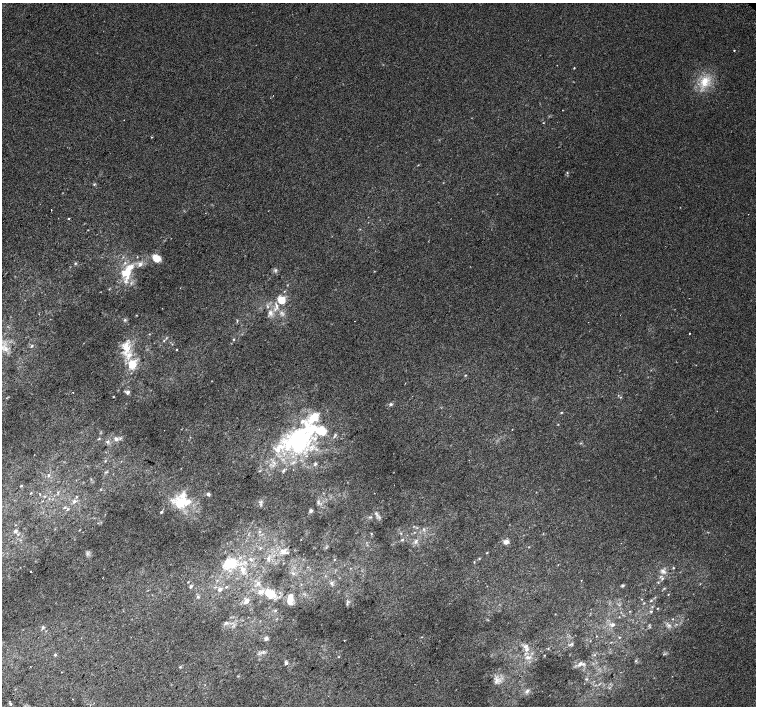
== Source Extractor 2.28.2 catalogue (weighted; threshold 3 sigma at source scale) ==
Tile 7 of 4 x 4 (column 3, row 2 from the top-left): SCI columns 3049-4555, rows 3071-4477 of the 6092 x 6075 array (HDU 1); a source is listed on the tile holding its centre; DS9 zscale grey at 2 x 2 block average (1 PNG px = mean of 2 x 2 image px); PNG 758 x 708 px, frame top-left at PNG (2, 3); no overlay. Shown black and unused: <1% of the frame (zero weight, under 2 of 3 exposures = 2% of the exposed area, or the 3 px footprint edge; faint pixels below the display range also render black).
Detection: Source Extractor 2.28.2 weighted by HDU 2 'WHT'; one run over the whole footprint, this tile lists its part. Background 0.00436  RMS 0.0038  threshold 0.017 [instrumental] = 3 sigma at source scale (4.5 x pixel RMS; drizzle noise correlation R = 1.50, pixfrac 1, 0.0396/0.0396 arcsec/px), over >= 5 px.
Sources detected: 154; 1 too faint to see at this stretch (2 x 2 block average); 2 inside a brighter object's white glare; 1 cosmic-ray / hot-pixel residue — not listed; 21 inside a brighter listed object's ellipse — not listed separately; the other 129 listed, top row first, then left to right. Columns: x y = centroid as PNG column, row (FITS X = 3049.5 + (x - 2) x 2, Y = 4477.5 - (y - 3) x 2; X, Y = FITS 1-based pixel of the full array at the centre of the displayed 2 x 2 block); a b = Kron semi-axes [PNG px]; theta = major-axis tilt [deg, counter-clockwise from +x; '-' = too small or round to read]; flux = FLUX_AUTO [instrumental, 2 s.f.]
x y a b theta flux
734 50 2 2 - 0.57
574 68 2 2 - 0.61
705 81 15 11 66 17
543 123 3 2 - 0.39
152 137 2 2 - 0.52
567 173 3 3 - 0.8
94 184 3 3 - 0.77
51 210 2 2 - 0.58
68 219 2 2 - 0.9
156 258 10 7 -23 9.4
75 263 4 3 - 0.92
125 263 4 3 - 1.2
140 264 7 5 50 3.4
275 270 5 3 - 1.3
126 273 14 10 13 16
281 300 11 10 - 11
270 312 7 6 - 4
125 320 4 3 - 1.2
237 320 3 2 - 0.61
689 333 2 2 - 0.44
234 339 3 3 - 0.7
164 341 3 3 - 0.59
32 346 5 3 - 1
126 348 21 10 -86 18
5 349 7 5 -85 4.5
176 350 3 2 - 0.58
465 375 3 2 - 0.56
128 392 6 4 60 2.1
73 393 2 2 - 0.39
113 397 3 2 - 0.43
620 397 3 2 - 0.67
391 404 4 4 - 1.4
561 412 3 2 - 0.75
558 424 2 2 - 0.44
99 438 3 2 - 0.59
116 439 6 4 28 2.7
298 440 34 27 25 110
108 442 4 4 - 1.6
105 461 3 2 - 0.58
315 464 5 4 - 1.2
283 471 5 3 - 1.2
105 472 4 3 - 1
49 475 4 3 - 1.1
21 486 3 2 - 0.79
58 492 3 3 - 0.72
374 493 2 2 - 0.32
40 494 2 2 - 0.7
208 494 5 4 - 2
45 496 3 2 - 0.58
76 497 3 3 - 0.65
74 501 6 4 15 2.1
261 501 3 2 - 0.86
318 502 6 3 88 1.6
178 504 16 9 -62 15
65 507 4 3 - 0.99
67 509 3 3 - 0.94
311 510 5 5 - 1.6
161 512 4 3 - 1.3
376 513 4 3 - 1
370 517 5 2 - 0.85
15 525 2 2 - 0.32
414 526 3 2 - 0.48
424 529 4 3 - 1.1
15 531 5 4 - 2
259 532 4 2 - 0.68
414 532 2 2 - 0.45
248 534 3 2 - 0.52
402 540 3 3 - 1
415 542 5 3 - 1.8
506 542 5 4 - 4.5
260 548 3 2 - 0.52
283 551 8 6 33 4
487 553 3 2 - 0.51
479 558 3 3 - 0.67
251 559 5 2 - 1
334 560 3 2 - 0.4
474 562 3 2 - 0.5
228 564 19 15 -25 18
558 565 2 2 - 0.29
673 568 3 3 - 0.67
30 571 2 2 - 1.5
663 571 7 5 -36 3.1
662 578 4 3 - 1.2
581 581 2 2 - 0.37
188 582 3 2 - 0.51
258 583 5 4 - 2.1
332 583 5 4 - 1.8
622 586 3 3 - 1.2
190 587 5 3 - 1.1
226 587 4 3 - 0.86
664 588 3 2 - 0.7
220 589 4 3 - 2.6
270 594 13 10 -30 13
668 594 2 2 - 0.42
198 597 4 4 - 1.2
290 599 11 7 87 5.4
642 599 2 2 - 0.37
246 601 7 5 34 2.9
651 601 3 3 - 0.82
347 602 5 2 - 1.2
644 603 3 2 - 0.56
658 608 3 2 - 0.48
275 610 4 2 - 0.59
630 611 2 2 - 0.4
651 611 3 3 - 0.81
673 619 3 2 - 0.35
227 623 4 2 - 0.93
613 625 5 4 - 2
669 625 4 3 - 1.2
43 627 6 3 65 1.4
619 637 3 2 - 0.52
266 638 5 4 - 2
572 644 4 3 - 1.1
526 649 7 4 65 3.1
263 652 4 2 - 0.87
55 655 4 3 - 0.96
544 655 2 2 - 0.37
595 655 3 2 - 0.52
338 657 3 2 - 0.48
528 657 8 4 -5 3.4
286 663 4 4 - 2.2
580 664 6 4 53 2.2
180 667 3 3 - 0.7
586 679 5 2 - 0.71
496 681 10 4 72 3.5
599 684 3 3 - 0.81
527 691 6 4 55 2.5
72 699 2 2 - 0.83
11 704 3 3 - 0.97
Isophote crosses this tile's border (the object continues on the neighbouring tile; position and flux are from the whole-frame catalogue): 1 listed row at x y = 5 349
Diffuse or blended objects may show on this block-average render without a row.